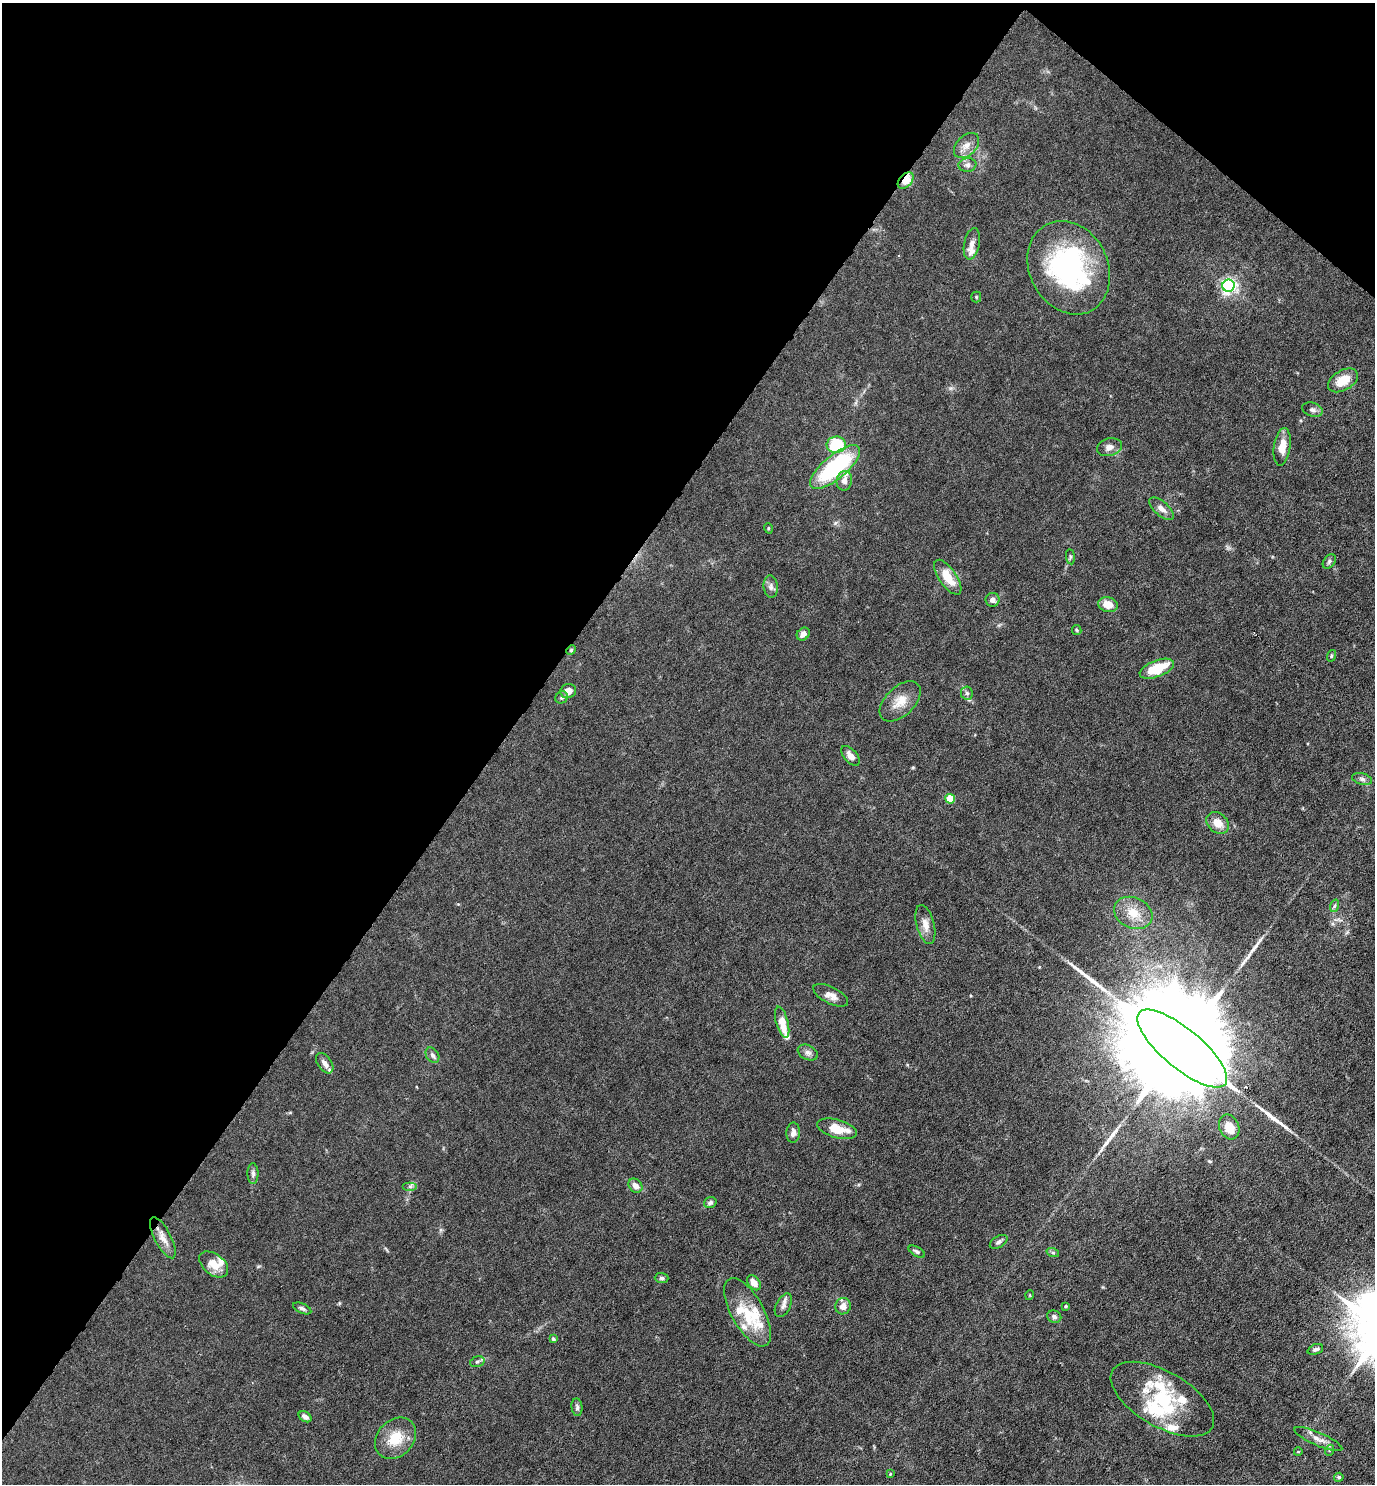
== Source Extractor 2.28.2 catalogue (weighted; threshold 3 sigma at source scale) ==
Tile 2 of 4 x 4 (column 2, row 1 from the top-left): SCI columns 1524-2896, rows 4447-5928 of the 5934 x 5928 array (HDU 1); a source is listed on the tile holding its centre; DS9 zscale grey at full resolution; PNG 1377 x 1486 px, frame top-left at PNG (2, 3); each listed source drawn as its Kron ellipse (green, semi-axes under 4 px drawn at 4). Shown black and unused: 39% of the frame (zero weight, under 4 of 8 exposures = <1% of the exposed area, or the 3 px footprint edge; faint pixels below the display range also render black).
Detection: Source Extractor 2.28.2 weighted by HDU 2 'WHT'; one run over the whole footprint, this tile lists its part. Background 0.0371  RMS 0.0027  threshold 0.011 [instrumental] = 3 sigma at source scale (4.09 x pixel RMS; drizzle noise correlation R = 1.36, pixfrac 0.8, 0.05/0.05 arcsec/px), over >= 5 px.
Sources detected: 98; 2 inside a brighter object's white glare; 4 long thin detections or spike segments (spike, bleed or trail) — neither listed nor drawn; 15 inside a brighter listed object's ellipse — not listed separately; the other 77 listed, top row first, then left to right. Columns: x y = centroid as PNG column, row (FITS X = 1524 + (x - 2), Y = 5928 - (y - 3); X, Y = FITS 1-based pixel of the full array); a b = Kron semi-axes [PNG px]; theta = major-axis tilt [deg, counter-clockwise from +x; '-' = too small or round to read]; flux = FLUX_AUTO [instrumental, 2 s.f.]
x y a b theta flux
966 146 15 9 45 2
967 165 9 7 8 0.93
906 181 9 6 47 3.5
972 244 16 7 78 1.6
1069 268 48 39 -63 43
1228 286 6 6 - 71
976 297 5 5 - 0.32
1343 380 16 10 30 4.4
1312 410 10 7 -17 0.84
836 445 9 8 - 15
1109 447 13 9 14 1.5
1282 447 19 8 82 3.3
835 467 31 12 40 25
844 481 10 7 80 1.5
1162 509 15 7 -41 1.5
768 528 5 3 - 0.22
1070 557 8 4 -83 0.42
1329 561 8 5 52 0.55
948 577 20 8 -55 5
771 587 11 7 -85 1.1
993 600 7 7 - 1.2
1108 605 10 7 -13 3.4
1077 630 5 4 - 0.33
803 634 7 5 45 1.5
571 650 5 4 - 0.29
1331 656 6 3 71 0.31
1157 669 18 8 21 7.2
568 691 8 7 - 1.9
967 693 7 6 - 0.61
562 697 6 6 - 0.57
900 701 25 14 44 4
850 756 12 6 -49 1.5
1362 779 10 6 -15 0.74
950 799 5 5 - 6.8
1218 823 12 9 -39 2.7
1334 906 6 4 70 0.42
1133 913 20 15 -24 4.7
925 925 20 9 -75 2.3
831 995 19 8 -27 2
782 1022 16 6 -75 4.1
1182 1049 56 19 -40 15000
808 1053 11 7 -25 0.98
432 1055 8 6 -57 0.76
325 1063 11 7 -55 1.5
1229 1127 13 9 -65 4.2
837 1129 20 9 -16 5.3
793 1133 10 7 86 1.1
253 1173 10 5 -89 0.71
410 1186 7 4 0 0.53
635 1186 7 6 - 1.6
710 1203 6 5 - 0.71
163 1238 23 8 -63 2.3
999 1242 10 5 31 0.73
917 1252 9 4 -30 0.56
1053 1253 6 4 -19 0.39
214 1264 16 10 -38 3.5
662 1278 7 5 -4 0.5
754 1283 8 5 -52 2.4
1030 1295 5 3 - 0.19
783 1305 13 7 63 1.2
843 1306 8 7 - 1.9
1066 1306 3 3 - 0.29
302 1308 10 5 -24 0.68
747 1312 38 16 -61 7.8
1054 1317 7 6 - 0.74
553 1339 4 4 - 0.38
1315 1349 8 5 21 0.64
477 1362 7 5 17 0.5
1162 1399 57 27 -30 17
577 1407 9 5 -84 0.59
305 1417 7 4 -32 1.1
395 1438 23 18 46 6.2
1318 1439 26 6 -24 2.1
1330 1450 5 3 - 0.31
1298 1452 4 2 - 0.17
890 1474 4 4 - 0.27
1339 1477 5 4 - 0.42
Overlapping masked pixels (flux is a lower limit): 2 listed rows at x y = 906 181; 571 650